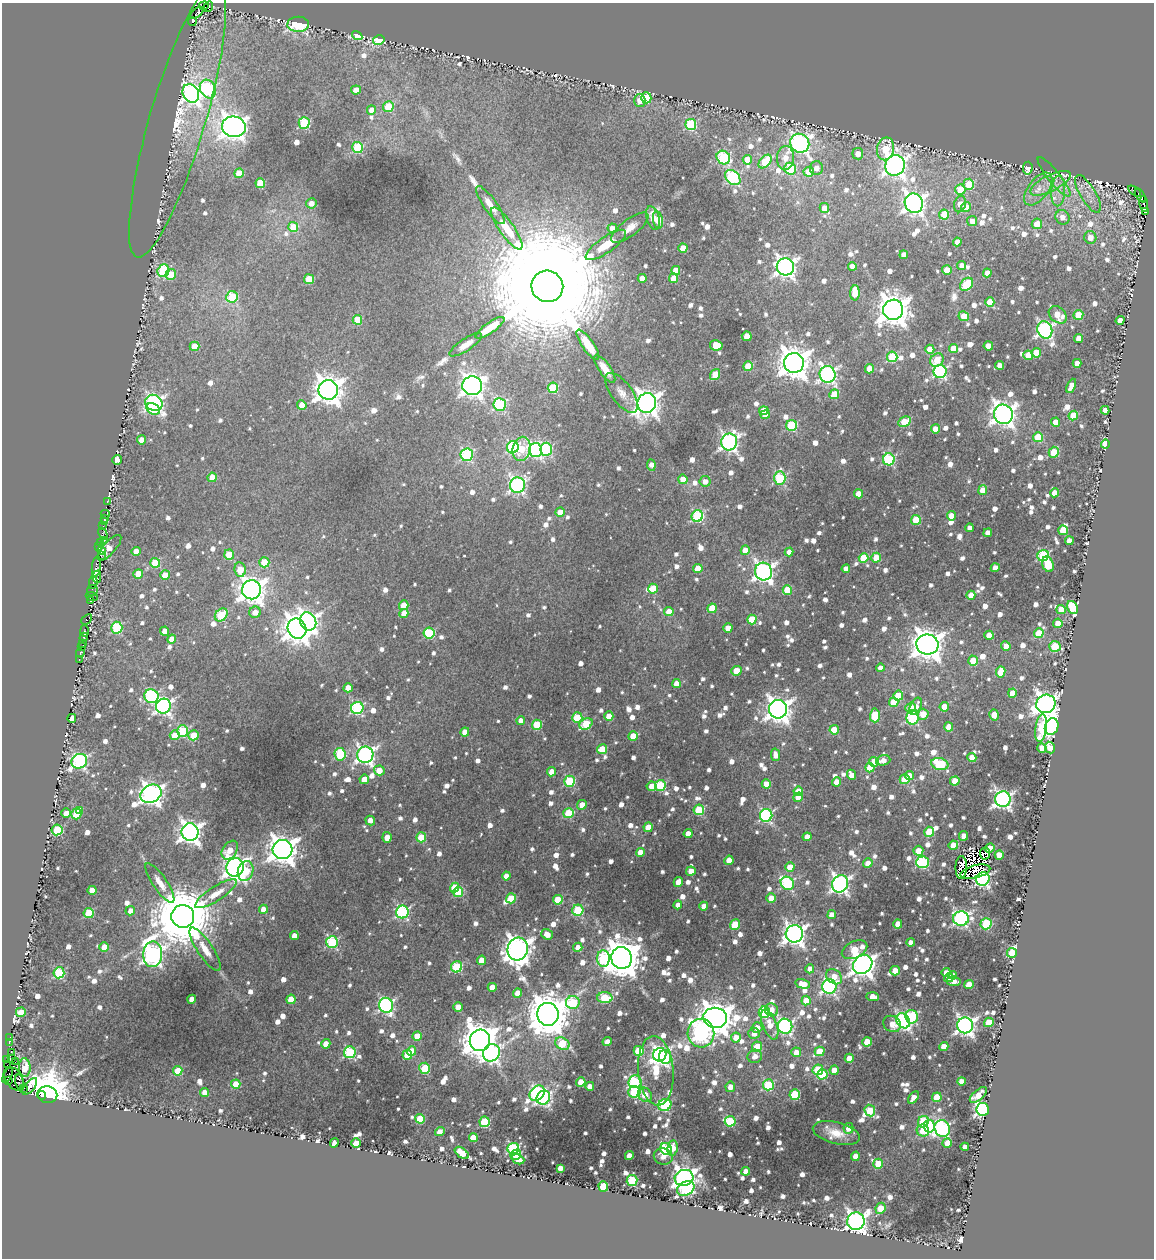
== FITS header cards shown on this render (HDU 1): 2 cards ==
NAXIS1  =                 1152
NAXIS2  =                 1256

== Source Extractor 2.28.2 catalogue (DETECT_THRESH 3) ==
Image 1152 x 1256 px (HDU 1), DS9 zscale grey, 1 PNG px = 1 image px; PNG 1156 x 1260 px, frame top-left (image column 1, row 1256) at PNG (2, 3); each listed source drawn as its Kron ellipse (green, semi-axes under 4 px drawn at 4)
Background 0.112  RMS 0.013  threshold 0.0383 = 3 sigma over >= 5 px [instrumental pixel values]
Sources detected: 1400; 5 with non-positive FLUX_AUTO (blend fragments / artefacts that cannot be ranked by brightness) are neither listed nor drawn; of the other 1395, the 500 brightest by FLUX_AUTO listed and drawn (895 fainter detections omitted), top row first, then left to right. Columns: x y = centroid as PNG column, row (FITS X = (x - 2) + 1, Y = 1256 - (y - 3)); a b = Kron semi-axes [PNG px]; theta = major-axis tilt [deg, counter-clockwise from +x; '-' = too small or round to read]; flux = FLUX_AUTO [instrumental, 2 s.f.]
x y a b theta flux
204 6 5 4 - 90
208 7 5 3 - 35
197 13 8 3 37 140
192 22 4 3 - 260
298 24 11 7 0 73
357 36 5 4 - 28
379 40 6 4 13 47
208 89 10 7 -61 110
356 90 5 4 - 8.3
191 93 9 8 - 370
646 98 5 5 - 51
640 100 6 5 - 12
388 107 5 5 - 37
371 110 5 4 - 8.4
177 120 143 28 74 42
304 123 5 5 - 90
691 124 5 5 - 82
234 127 12 10 -7 790
800 143 10 9 - 370
357 147 5 5 - 55
885 149 11 8 79 34
858 154 5 5 - 9.6
723 157 7 6 - 100
785 158 12 8 85 12
747 160 5 4 - 18
765 161 8 5 46 46
895 165 10 9 - 570
816 168 7 6 - 8.3
1028 168 6 4 83 15
790 169 6 5 - 74
809 172 5 5 - 27
239 173 5 4 - 26
733 177 9 6 -41 130
1054 177 25 6 -51 8
260 183 5 4 - 40
1050 183 22 8 26 12
969 184 5 5 - 28
960 189 5 5 - 24
1038 189 19 10 52 13
1058 191 15 7 87 8.7
1134 191 7 3 -35 370
1088 194 21 8 -59 9.7
1140 195 8 3 -56 210
311 203 5 5 - 7.6
914 203 10 9 - 550
960 204 8 6 76 13
1144 204 8 3 -83 350
490 205 23 6 -55 12
966 207 5 4 - 20
824 208 5 4 - 11
1146 212 3 2 - 34
944 215 5 5 - 35
1062 217 7 6 - 8.4
653 218 12 6 -74 12
658 220 9 5 -80 38
972 221 5 5 - 8
1037 224 5 5 - 14
293 227 5 5 - 23
612 228 4 4 - 8.1
630 228 22 8 37 10
507 229 25 7 -55 26
1090 237 6 6 - 8.9
957 242 4 4 - 8.9
606 245 24 7 35 21
683 248 4 4 - 21
904 255 4 4 - 10
962 265 4 4 - 8
852 266 4 4 - 7.3
785 267 9 8 - 480
947 270 5 4 - 21
163 271 6 6 - 76
676 271 5 4 - 14
987 273 4 4 - 8.4
171 274 5 5 - 23
642 278 4 4 - 9.5
674 278 5 4 - 18
309 279 5 5 - 37
966 284 7 5 44 51
547 286 16 15 - 66000
855 293 7 4 89 29
232 297 6 6 - 58
990 302 4 4 - 21
893 310 10 10 - 1500
1058 315 10 7 -41 20
1078 315 5 5 - 26
964 316 5 4 - 22
357 320 5 5 - 29
1120 320 4 4 - 11
490 328 17 5 35 17
1045 330 9 7 -66 270
747 336 5 4 - 19
1078 338 4 4 - 10
466 345 19 6 34 7.9
588 345 18 6 -55 20
716 345 6 5 - 23
195 346 5 4 - 19
988 346 4 4 - 14
953 348 4 4 - 14
930 349 4 4 - 16
1036 353 5 4 - 18
1028 355 5 5 - 21
892 357 5 5 - 50
937 360 7 6 - 19
794 363 10 10 - 1600
1077 363 4 4 - 8.5
1000 365 4 4 - 8.6
748 366 5 4 - 32
605 369 16 6 -55 9.6
869 369 4 4 - 14
940 372 6 6 - 160
715 374 6 4 53 28
827 374 8 8 - 290
472 386 10 9 - 570
1071 386 7 4 65 9.8
553 388 5 5 - 56
328 390 10 9 - 1100
622 393 23 10 -54 10
834 394 5 5 - 24
154 403 9 7 -32 300
647 403 10 9 - 900
302 405 4 4 - 15
500 405 6 6 - 120
153 409 7 5 -30 49
1105 410 4 4 - 8.1
764 411 5 4 - 19
1003 414 10 9 - 670
765 415 4 4 - 10
1073 415 5 4 - 27
904 422 6 4 29 34
1056 422 4 4 - 16
791 425 5 5 - 63
935 429 4 4 - 11
1038 437 5 5 - 37
142 440 4 4 - 13
729 442 8 8 - 360
1105 444 4 4 - 23
513 447 6 5 - 110
522 449 12 9 77 31
546 449 6 6 - 100
536 450 7 6 - 200
1054 452 5 5 - 40
467 455 6 6 - 98
889 459 6 6 - 100
117 460 5 4 - 9.5
651 465 6 4 -83 7.5
212 477 5 4 - 17
780 478 7 5 -90 91
683 479 5 4 - 14
705 481 5 5 - 7.4
517 485 8 7 - 250
983 490 5 4 - 12
1054 493 4 4 - 14
858 494 4 4 - 12
107 501 3 3 - 13
560 512 5 4 - 11
105 514 4 2 - 11
697 516 6 5 - 99
951 516 4 4 - 13
104 519 3 3 - 21
916 520 5 5 - 33
105 522 3 3 - 17
103 526 2 2 - 7.2
970 528 4 4 - 7.6
1063 530 5 4 - 27
988 533 4 4 - 10
103 534 6 3 -62 41
104 540 2 2 - 18
1069 541 4 4 - 9.3
100 542 3 2 - 25
99 547 3 3 - 23
109 548 16 6 47 12
745 550 4 4 - 13
101 551 4 3 - 240
136 551 4 4 - 8.7
789 552 4 4 - 9
229 554 5 5 - 22
101 556 3 3 - 9.8
1043 556 6 5 - 95
863 558 5 4 - 32
876 558 5 4 - 22
264 562 5 5 - 34
155 563 5 5 - 32
1048 564 8 5 -72 29
96 567 11 3 82 61
995 568 4 4 - 11
698 569 5 4 - 22
846 569 4 4 - 8.6
240 570 7 5 -84 20
763 572 9 8 - 440
138 574 5 4 - 17
165 575 5 4 - 13
97 577 6 3 89 40
93 582 6 3 81 69
653 589 5 5 - 25
92 590 5 5 - 38
252 590 9 9 - 980
787 590 5 4 - 25
971 595 4 4 - 12
92 597 6 2 -18 16
91 601 4 3 - 18
404 605 5 4 - 23
712 608 5 4 - 26
1072 608 7 5 -62 42
1061 610 4 4 - 16
255 612 6 5 - 9.5
669 612 4 4 - 14
404 613 4 4 - 11
221 615 7 5 45 48
87 619 6 3 43 22
752 619 5 4 - 34
308 621 9 7 -60 400
1058 623 4 4 - 14
117 628 6 5 - 81
728 628 4 4 - 13
297 629 10 9 - 1100
84 631 6 3 -86 53
165 631 4 4 - 9.2
429 633 5 5 - 65
1039 633 5 4 - 31
989 635 4 4 - 16
84 637 4 3 - 40
172 639 4 4 - 11
82 643 2 2 - 8.2
927 644 11 10 - 1400
81 646 3 2 - 8.8
1006 646 5 4 - 7.4
1055 647 6 5 - 52
80 653 4 3 - 7.5
79 660 3 2 - 28
973 661 5 5 - 20
880 668 4 4 - 7.7
737 671 5 4 - 20
1001 672 5 4 - 20
676 684 4 4 - 11
348 688 4 4 - 13
1012 693 4 4 - 11
151 696 7 7 - 130
898 696 5 5 - 27
894 702 5 5 - 23
1046 704 10 9 - 670
163 706 7 7 - 320
916 706 9 5 63 8.2
944 707 4 4 - 18
357 708 6 6 - 130
911 708 5 4 - 15
778 709 9 9 - 870
923 714 5 5 - 15
875 715 7 5 88 42
994 715 5 4 - 15
609 716 4 4 - 14
913 717 7 6 - 110
72 718 4 4 - 8.3
577 718 5 5 - 44
521 721 4 4 - 8.2
586 724 7 5 33 48
537 725 5 5 - 39
949 727 4 4 - 12
1052 727 8 6 70 580
1041 728 14 5 82 29
834 730 5 4 - 29
183 731 5 5 - 67
465 732 4 4 - 12
175 735 5 4 - 14
193 735 5 5 - 20
633 736 5 4 - 24
1042 748 5 4 - 8.9
1050 748 6 5 - 15
602 749 5 4 - 27
340 754 6 5 - 56
365 755 8 8 - 370
775 755 6 4 -78 8
972 757 4 4 - 13
883 760 7 5 16 7.9
79 761 8 7 - 200
874 762 5 4 - 13
940 764 8 6 -15 54
870 768 5 4 - 18
379 770 5 5 - 16
552 772 4 4 - 10
851 775 5 4 - 11
910 776 5 4 - 14
364 779 5 4 - 13
905 779 5 5 - 28
569 781 5 5 - 66
955 781 4 4 - 18
837 782 4 4 - 11
766 784 4 4 - 12
651 786 5 5 - 9.6
660 786 5 5 - 61
798 791 5 4 - 18
151 794 11 8 29 600
798 797 5 4 - 10
1003 799 7 7 - 370
582 805 5 4 - 11
699 810 5 5 - 55
79 811 4 4 - 11
66 813 5 4 - 7.5
569 813 5 5 - 38
76 814 5 5 - 28
766 815 6 6 - 150
370 820 5 4 - 7.7
648 827 5 4 - 17
57 830 5 5 - 66
190 832 9 8 - 610
929 832 5 5 - 44
688 834 4 4 - 10
964 836 5 4 - 7.3
387 837 5 4 - 9.8
421 837 5 5 - 35
807 837 4 4 - 10
953 845 5 4 - 17
990 848 5 4 - 11
282 849 10 9 - 1200
230 850 10 7 55 16
918 851 5 5 - 13
640 852 4 4 - 10
985 853 6 5 - 20
999 855 4 4 - 14
729 860 4 4 - 14
923 862 6 6 - 100
868 863 5 4 - 8.4
235 867 9 8 - 810
790 867 5 4 - 13
961 868 11 5 89 9.1
246 871 10 7 74 23
691 871 4 4 - 11
975 872 15 6 14 8.1
506 876 4 4 - 8.7
983 879 7 6 - 270
678 882 5 4 - 12
160 883 23 7 -56 10
787 883 7 6 - 130
840 884 9 8 - 370
454 888 5 4 - 19
92 890 4 4 - 16
458 892 5 5 - 47
216 894 24 7 33 12
511 898 5 5 - 34
771 898 5 4 - 15
558 900 5 5 - 34
678 905 4 4 - 8.6
704 906 4 4 - 8.7
263 909 4 4 - 10
578 910 5 5 - 56
130 911 5 4 - 8.3
402 912 6 6 - 150
89 913 5 5 - 42
832 915 4 4 - 10
183 916 11 11 - 9500
961 919 8 7 - 240
898 924 4 4 - 13
986 924 5 5 - 68
735 925 5 5 - 34
547 934 6 5 - 8.8
794 934 9 8 - 580
294 936 4 4 - 8.7
332 942 6 5 - 110
911 943 4 4 - 9.9
104 947 5 4 - 17
578 947 5 4 - 10
205 949 25 7 -56 12
518 949 11 10 - 910
855 950 14 8 27 28
1012 953 5 5 - 42
153 954 13 9 87 450
622 958 11 10 - 2700
603 959 8 6 -87 82
481 960 5 4 - 13
863 964 10 8 38 810
457 967 6 5 - 71
810 969 4 4 - 7.4
895 971 5 4 - 15
946 972 4 4 - 7.4
59 973 5 5 - 87
953 975 4 4 - 7.6
834 977 9 6 -41 14
949 978 5 4 - 16
954 981 7 4 -7 7.9
803 984 7 4 -12 12
969 984 5 4 - 14
492 987 4 4 - 15
829 987 7 7 - 210
517 993 4 4 - 9.9
873 997 6 4 -2 12
605 998 7 5 -1 61
192 999 4 4 - 10
291 999 5 4 - 23
806 1000 5 4 - 19
573 1002 7 6 - 73
386 1005 7 7 - 200
458 1007 5 4 - 8.6
771 1010 7 6 - 8.8
21 1012 5 5 - 22
764 1012 6 5 - 86
548 1014 11 11 - 3600
912 1017 7 6 - 79
715 1018 12 10 -8 1900
903 1021 8 6 -60 260
989 1022 5 4 - 24
770 1024 16 7 -68 15
892 1024 9 7 -32 9.4
965 1025 8 8 - 430
785 1026 7 7 - 240
757 1028 5 5 - 9.4
701 1033 14 13 - 330
754 1033 6 5 - 7.8
417 1036 4 4 - 15
10 1037 2 2 - 7.2
736 1038 5 5 - 14
480 1040 11 10 - 2200
9 1042 3 2 - 140
607 1042 4 4 - 9.3
867 1042 5 4 - 23
326 1044 5 4 - 10
562 1044 7 5 -27 49
757 1047 5 5 - 31
944 1047 4 4 - 17
411 1051 5 4 - 18
639 1051 5 5 - 38
820 1051 5 4 - 24
11 1052 4 3 - 22
350 1052 6 5 - 100
796 1052 5 5 - 11
491 1053 9 8 - 270
407 1055 5 5 - 22
660 1055 7 6 - 330
755 1056 7 6 - 7.7
665 1057 7 6 - 55
12 1058 2 2 - 12
849 1058 4 4 - 14
6 1060 3 2 - 140
15 1062 3 2 - 11
7 1065 2 2 - 57
25 1067 9 6 -88 20
425 1068 5 5 - 42
818 1070 5 5 - 55
834 1070 4 4 - 13
178 1071 5 4 - 32
656 1071 35 18 -85 50
822 1074 5 5 - 38
8 1075 8 3 67 140
14 1079 13 8 -58 370
8 1081 3 3 - 360
961 1081 4 4 - 10
20 1082 7 4 -74 83
581 1082 5 4 - 21
635 1082 6 6 - 99
236 1084 4 4 - 19
768 1085 5 5 - 76
590 1086 4 4 - 8.9
30 1087 10 5 51 91
730 1087 5 5 - 8.9
24 1088 3 3 - 96
205 1092 4 4 - 8.4
634 1092 6 5 - 79
537 1093 8 6 48 150
795 1094 5 5 - 54
47 1095 10 8 -12 4300
645 1095 7 6 - 20
978 1095 10 5 40 18
42 1096 4 3 - 410
937 1097 5 4 - 24
543 1098 7 6 - 220
913 1098 7 4 57 9
665 1105 7 6 - 94
983 1109 6 6 - 270
870 1110 6 5 - 35
420 1119 5 4 - 29
730 1121 5 5 - 51
484 1122 5 5 - 63
923 1122 6 5 - 55
929 1126 6 5 - 130
848 1128 5 5 - 9.1
942 1128 8 7 - 180
440 1131 5 4 - 7.4
923 1131 6 6 - 19
836 1133 24 11 -14 17
473 1137 4 4 - 21
334 1143 5 4 - 9.4
356 1143 5 4 - 21
947 1143 5 4 - 13
965 1147 4 4 - 9.1
513 1148 6 5 - 130
672 1148 8 5 81 16
666 1149 6 5 - 120
462 1153 8 4 -38 23
516 1155 5 4 - 32
629 1156 4 4 - 10
663 1156 9 8 - 8.1
855 1156 5 4 - 9.6
518 1159 6 4 -22 12
878 1164 5 5 - 24
560 1168 4 4 - 7.6
746 1171 4 4 - 7.3
684 1178 9 8 - 680
632 1180 5 5 - 79
603 1186 5 5 - 36
686 1188 9 7 28 99
880 1208 6 5 - 18
856 1221 9 8 - 520
At the frame edge (FLAGS 8, measured only in part): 1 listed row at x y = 204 6
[895 fainter detections neither listed nor drawn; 5 non-positive-flux detections neither listed nor drawn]